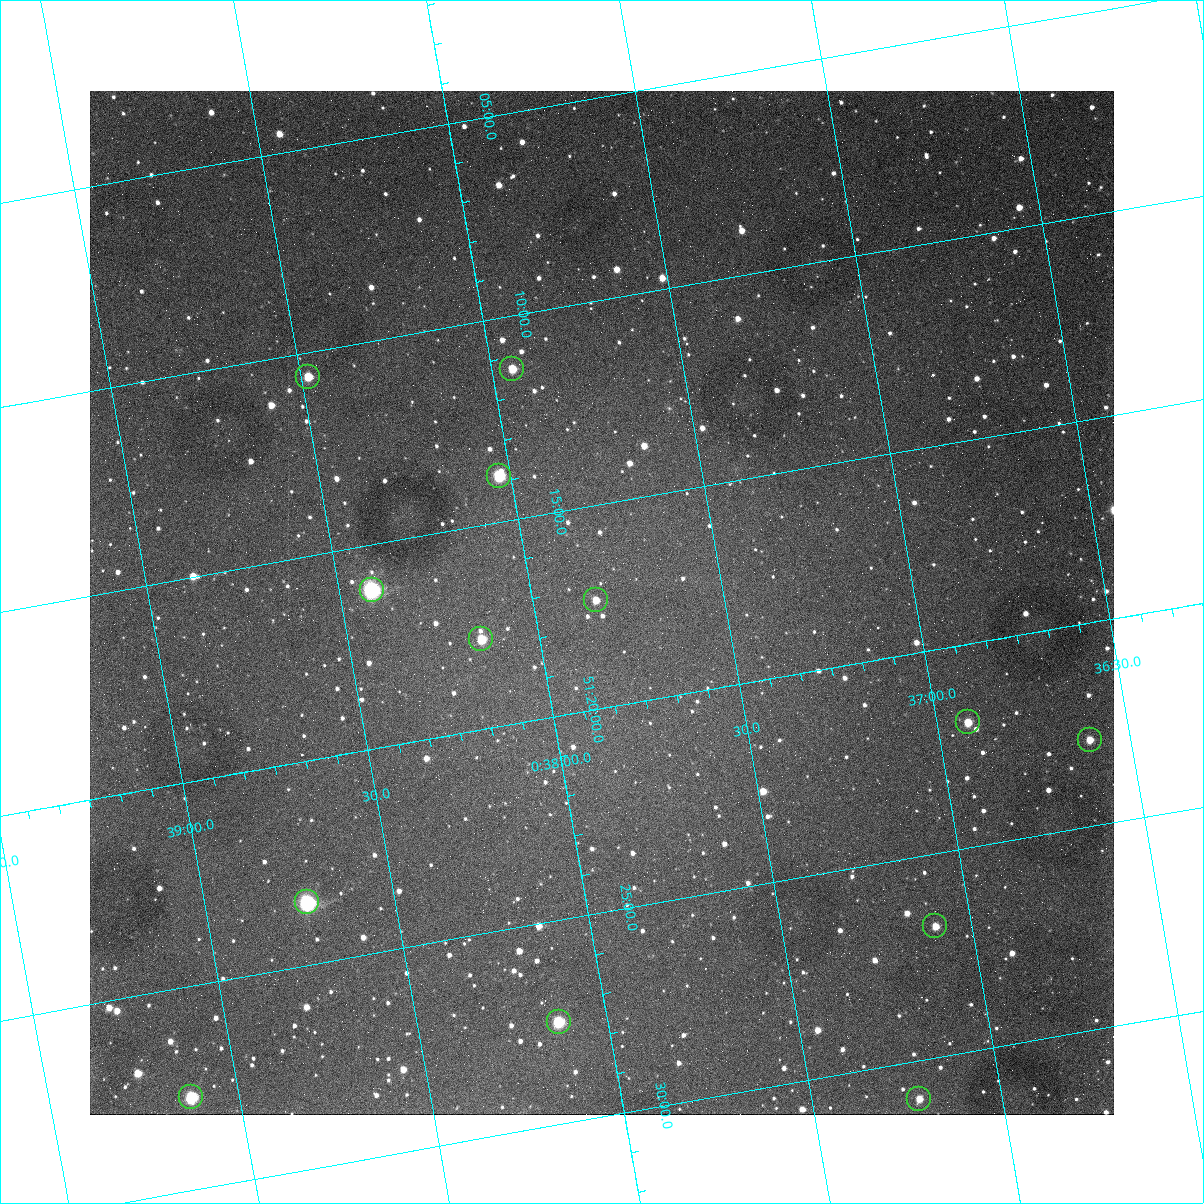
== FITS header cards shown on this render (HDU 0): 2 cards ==
NAXIS1  =                 1024
NAXIS2  =                 1024

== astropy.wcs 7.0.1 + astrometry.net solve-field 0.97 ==
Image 1024 x 1024 px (HDU 0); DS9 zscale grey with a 90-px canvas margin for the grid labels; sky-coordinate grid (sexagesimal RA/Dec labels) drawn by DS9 from the SOLVED WCS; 13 Tycho-2 reference stars matched to detected sources circled (green)
Header WCS: none
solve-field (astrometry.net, Tycho-2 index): SOLVED blind (the file carries no WCS)
Solved WCS: RA---TAN-SIP/DEC--TAN-SIP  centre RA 00:37:49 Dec +51:17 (9.46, +51.29 deg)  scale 1.49 arcsec/px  FOV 25.5' x 25.5'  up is -170 deg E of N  parity flipped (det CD > 0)
(file carries no celestial WCS; the grid is the blind solution)
Tycho-2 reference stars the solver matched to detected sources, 13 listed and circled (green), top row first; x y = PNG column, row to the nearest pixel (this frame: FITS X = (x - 90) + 1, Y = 1024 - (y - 91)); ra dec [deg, ICRS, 3 dp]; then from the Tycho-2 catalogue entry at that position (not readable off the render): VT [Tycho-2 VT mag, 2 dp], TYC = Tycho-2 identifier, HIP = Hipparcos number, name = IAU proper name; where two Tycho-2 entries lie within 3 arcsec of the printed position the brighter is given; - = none
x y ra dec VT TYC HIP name
512 369 9.486 +51.188 10.87 3261-2086-1 - -
308 377 9.620 +51.177 10.71 3261-2090-1 - -
499 476 9.507 +51.231 9.24 3261-2068-1 - -
372 590 9.604 +51.268 7.70 3261-1879-1 3018 -
596 600 9.459 +51.289 11.04 3261-1703-1 - -
481 639 9.538 +51.296 10.24 3261-1493-1 - -
968 722 9.229 +51.365 11.03 3261-2198-1 - -
1090 740 9.152 +51.381 11.06 3261-1519-1 - -
307 902 9.683 +51.391 7.88 3261-1837-1 - -
935 926 9.274 +51.446 10.91 3261-1253-1 - -
559 1022 9.532 +51.458 9.03 3261-1423-1 - -
191 1097 9.782 +51.462 9.45 3261-1155-1 - -
919 1099 9.305 +51.516 11.13 3261-2117-1 - -